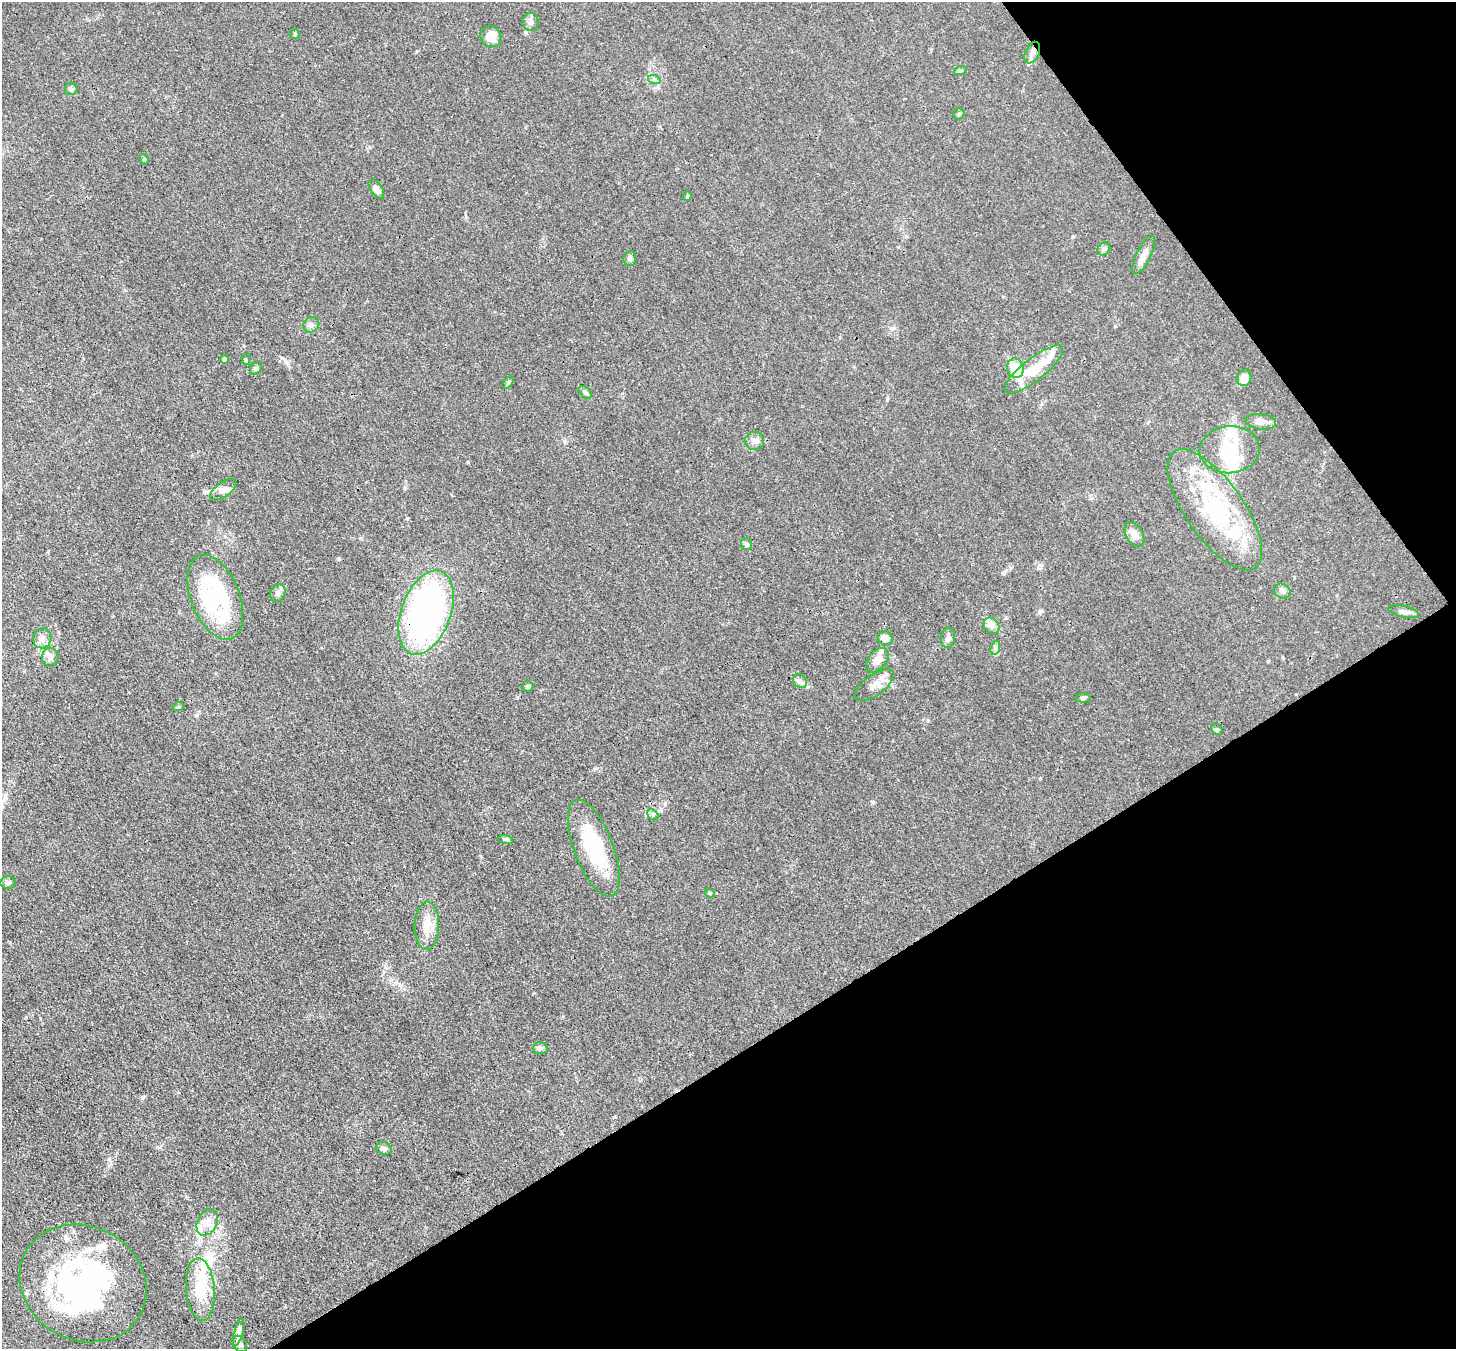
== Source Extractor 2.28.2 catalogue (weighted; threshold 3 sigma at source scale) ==
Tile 12 of 4 x 4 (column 4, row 3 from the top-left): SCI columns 4439-5892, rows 1695-3041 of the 5972 x 5944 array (HDU 1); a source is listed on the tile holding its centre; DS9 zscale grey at full resolution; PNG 1458 x 1351 px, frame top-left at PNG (2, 2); each listed source drawn as its Kron ellipse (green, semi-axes under 4 px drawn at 4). Shown black and unused: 30% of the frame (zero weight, under 3 of 4 exposures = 7% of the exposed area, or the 3 px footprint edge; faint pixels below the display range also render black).
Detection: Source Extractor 2.28.2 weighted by HDU 2 'WHT'; one run over the whole footprint, this tile lists its part. Background 0.021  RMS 0.0029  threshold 0.013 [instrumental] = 3 sigma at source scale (4.5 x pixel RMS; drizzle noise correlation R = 1.50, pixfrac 1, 0.05/0.05 arcsec/px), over >= 5 px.
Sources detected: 93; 14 inside a brighter object's white glare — neither listed nor drawn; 18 inside a brighter listed object's ellipse — not listed separately; the other 61 listed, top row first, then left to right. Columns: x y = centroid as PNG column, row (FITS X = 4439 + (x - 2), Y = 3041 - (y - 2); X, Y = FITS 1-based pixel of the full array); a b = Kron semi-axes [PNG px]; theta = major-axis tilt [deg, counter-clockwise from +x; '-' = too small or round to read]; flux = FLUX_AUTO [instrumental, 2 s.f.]
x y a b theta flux
530 22 9 8 - 1.1
295 34 5 5 - 0.4
491 37 11 10 - 3.9
1032 53 11 7 65 1.7
960 71 6 4 19 0.4
654 79 6 4 -18 0.53
71 89 6 6 - 0.57
959 114 5 5 - 0.47
144 159 5 4 - 0.44
376 189 11 5 -53 1.8
687 196 4 4 - 0.32
1104 249 7 5 45 0.63
1144 255 21 7 64 2.4
630 258 7 6 - 0.76
311 325 8 7 - 0.88
224 359 4 4 - 0.53
246 360 5 4 - 0.38
256 368 7 5 55 0.56
1015 368 10 8 -74 6
1034 369 36 11 38 10
1244 378 8 7 - 3.6
508 383 7 4 54 0.45
585 392 8 5 -42 0.64
1261 422 15 7 -6 1.8
754 441 9 9 - 1.4
1230 450 30 23 5 12
223 490 15 7 35 1.8
1215 510 71 29 -55 30
1134 534 13 8 -60 2.2
746 544 6 5 - 0.51
1282 591 8 7 - 1.2
278 593 9 7 62 1.1
215 597 44 24 -68 34
426 612 44 24 70 88
1404 612 16 5 -13 1.3
991 626 9 7 -48 1.2
42 638 10 9 - 1.5
885 638 7 7 - 1.9
948 638 10 7 83 1.1
995 648 7 4 72 0.66
50 657 9 8 - 1.3
877 660 14 8 51 2.2
800 681 7 6 - 0.85
874 685 23 10 36 2.8
528 686 6 5 - 0.68
1083 698 7 4 0 0.57
178 707 6 3 18 0.3
1217 729 6 5 - 0.47
653 815 6 5 - 0.56
506 840 7 4 -15 0.47
594 848 51 19 -69 21
8 882 7 6 - 0.71
710 893 5 4 - 0.37
427 926 24 12 89 4.5
540 1048 7 6 - 0.73
384 1148 8 6 -17 0.87
207 1222 14 9 62 2.7
83 1283 65 57 -29 63
200 1289 31 14 -85 8.5
239 1332 14 4 75 1.6
240 1344 9 6 -53 0.88
Overlapping masked pixels (flux is a lower limit): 2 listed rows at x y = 1032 53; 426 612
Unlisted compact peaks at least as high as the median listed source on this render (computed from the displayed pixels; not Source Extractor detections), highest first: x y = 468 462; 407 518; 873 802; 339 559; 285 361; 26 1017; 109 1159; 1268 661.